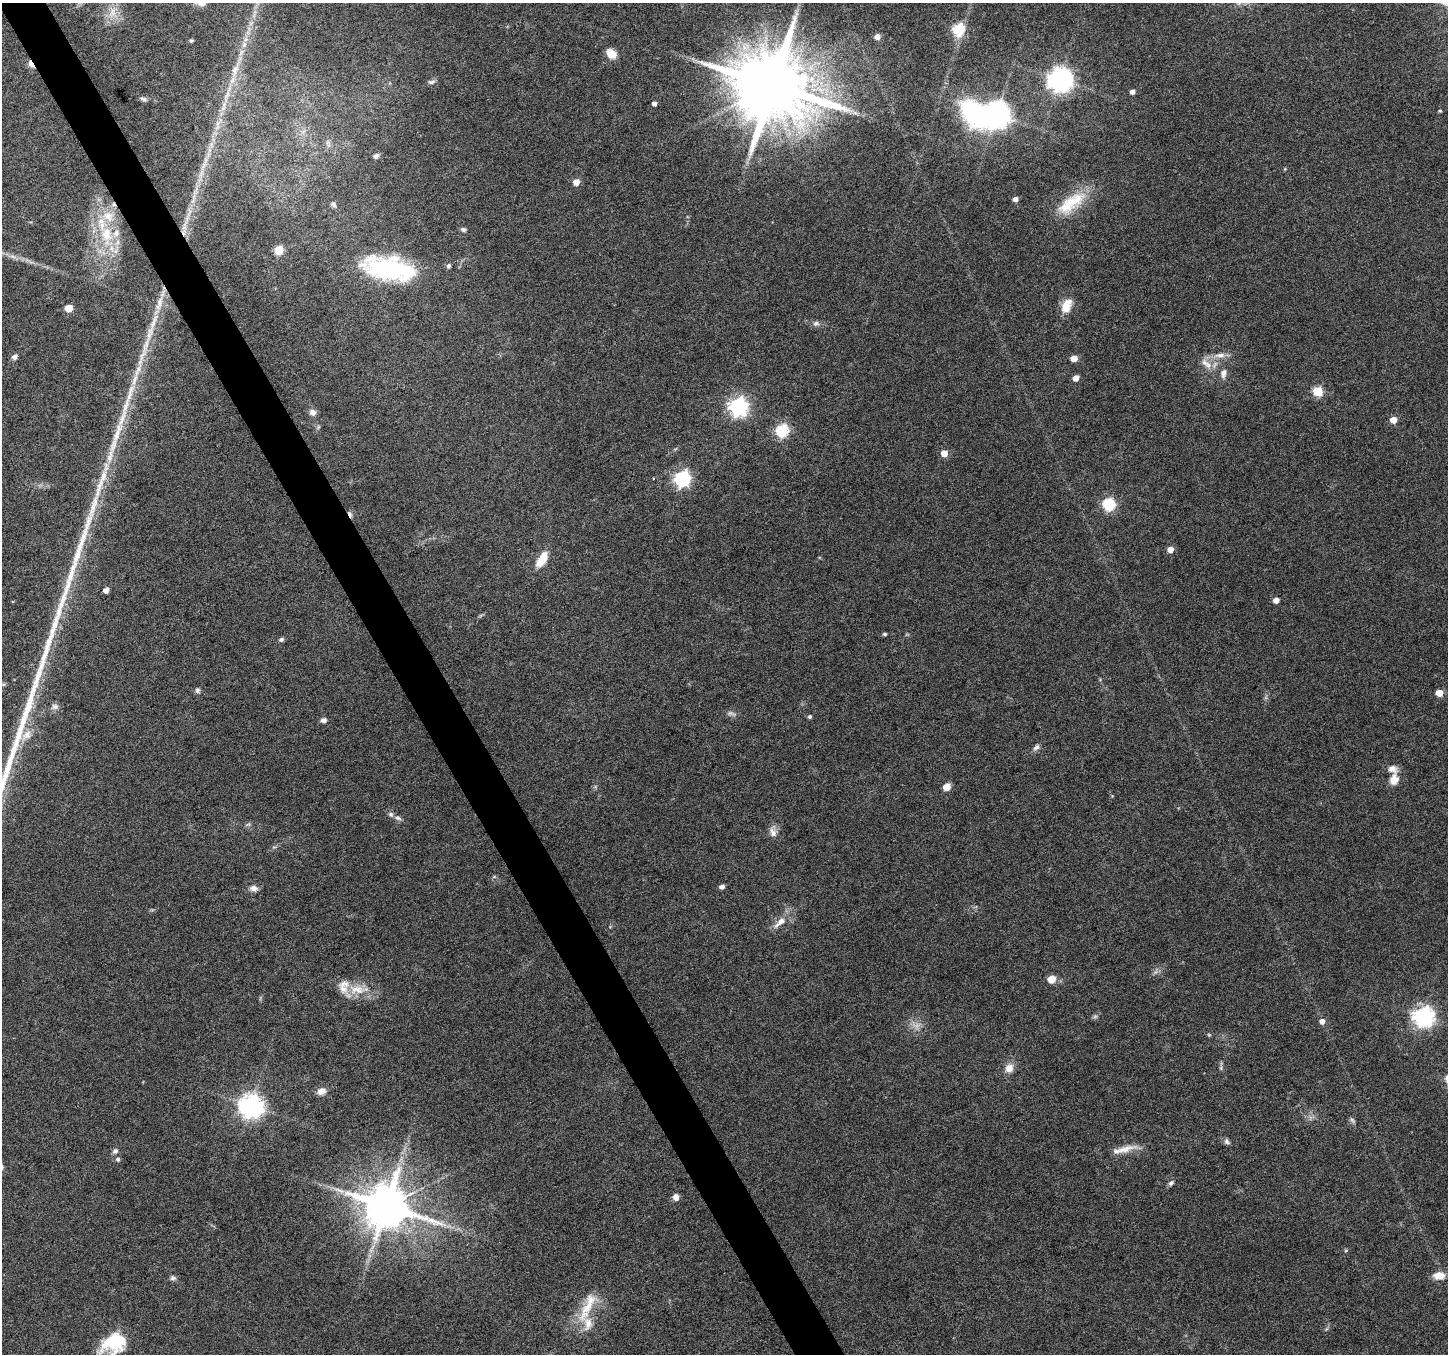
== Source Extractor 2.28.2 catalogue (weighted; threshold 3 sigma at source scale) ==
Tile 11 of 4 x 4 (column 3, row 3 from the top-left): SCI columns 2893-4338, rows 1456-2807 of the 5788 x 5675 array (HDU 1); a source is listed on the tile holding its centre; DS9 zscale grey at full resolution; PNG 1450 x 1356 px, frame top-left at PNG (2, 3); no overlay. Shown black and unused: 3% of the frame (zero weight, under 4 of 8 exposures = <1% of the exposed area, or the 3 px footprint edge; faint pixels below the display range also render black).
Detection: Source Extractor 2.28.2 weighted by HDU 2 'WHT'; one run over the whole footprint, this tile lists its part. Background 0.0485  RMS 0.0031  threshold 0.0125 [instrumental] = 3 sigma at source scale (4.09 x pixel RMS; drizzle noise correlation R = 1.36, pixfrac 0.8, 0.0396/0.0396 arcsec/px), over >= 5 px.
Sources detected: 115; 2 too faint to see at this stretch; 2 inside a brighter object's white glare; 2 cosmic-ray / hot-pixel residue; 1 long thin detection or spike segment (spike, bleed or trail) — not listed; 11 inside a brighter listed object's ellipse — not listed separately; the other 97 listed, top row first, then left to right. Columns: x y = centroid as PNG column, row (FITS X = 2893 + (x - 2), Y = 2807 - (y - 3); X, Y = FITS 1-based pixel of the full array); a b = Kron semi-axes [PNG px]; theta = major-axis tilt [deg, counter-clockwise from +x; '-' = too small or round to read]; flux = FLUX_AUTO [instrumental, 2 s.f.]
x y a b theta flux
201 3 12 7 -6 1.8
112 13 16 11 -84 3.7
958 30 6 6 - 35
877 36 6 5 - 2
191 40 5 5 - 0.4
244 44 10 6 64 1.5
611 54 13 9 -41 3.2
31 64 8 4 -56 6.4
235 70 17 9 77 3.2
1060 80 8 8 - 280
431 82 10 5 8 0.79
773 86 21 18 -8 3800
1132 92 4 4 - 1.3
227 96 25 5 72 3.3
143 99 10 5 -18 0.78
654 103 4 4 - 1
1440 111 4 4 - 0.38
855 113 7 4 -19 0.78
997 115 8 8 - 360
217 123 21 6 52 2.3
376 156 6 5 - 1.1
1285 169 5 3 - 0.25
576 182 5 5 - 2.9
194 196 40 5 75 5.6
1015 199 5 4 - 1.3
1071 203 46 18 37 12
333 204 8 6 -36 0.78
463 230 7 6 - 0.62
107 234 25 19 -74 12
279 250 5 5 - 11
449 266 6 5 - 0.73
388 269 59 25 -11 39
159 304 26 8 73 4.6
1066 306 18 11 66 4.5
68 308 5 5 - 5.3
816 323 9 7 9 1
1220 355 17 8 4 2.6
14 357 7 6 - 0.9
1074 358 5 4 - 3.9
1208 365 11 10 - 2.9
1223 373 13 7 85 1.7
1076 378 5 4 - 2.6
1317 391 5 5 - 17
738 406 7 7 - 130
313 412 8 8 - 1.5
1393 420 5 5 - 4.1
782 430 6 6 - 37
116 438 64 9 73 12
944 453 5 5 - 4.1
653 478 2 2 - 0.2
682 479 7 6 - 76
1109 504 6 6 - 40
1170 549 5 5 - 2.7
542 559 20 9 59 5.5
106 590 5 4 - 1.7
1276 600 5 4 - 2.1
885 634 5 4 - 0.49
281 639 5 5 - 0.8
197 690 7 6 - 0.73
1439 693 5 5 - 4.6
55 707 10 7 -11 1.2
731 713 14 5 -18 1
810 717 5 4 - 0.54
323 720 5 5 - 1.4
26 735 19 11 50 3.5
1036 747 10 6 35 1.1
1394 779 14 10 68 3.2
947 787 5 5 - 5.3
398 818 9 5 -16 0.87
248 824 7 4 1 0.52
773 832 16 9 -83 2
494 877 6 4 19 0.36
722 886 5 4 - 1
253 888 10 7 -1 1.6
781 921 14 8 41 2.7
1051 979 5 5 - 6.9
357 989 30 13 -3 6.8
1423 1016 7 7 - 170
1322 1021 6 6 - 1.4
1209 1035 5 4 - 0.32
1009 1068 11 9 61 2.6
1221 1068 8 4 83 0.6
321 1091 10 8 19 2
251 1106 8 8 - 260
1352 1120 10 4 -51 0.64
1227 1141 9 6 -60 0.86
1124 1149 35 8 14 4
115 1151 8 7 - 0.91
118 1159 6 6 - 0.65
1171 1183 8 6 39 0.8
676 1197 7 6 - 1.9
386 1206 13 12 - 1500
1346 1250 5 5 - 0.35
1439 1276 13 9 2 3.2
173 1278 8 6 -14 0.78
588 1307 42 13 50 8.8
113 1340 35 21 54 12
Overlapping masked pixels (flux is a lower limit): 1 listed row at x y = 31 64
Isophote crosses this tile's border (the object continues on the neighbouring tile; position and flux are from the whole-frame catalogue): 1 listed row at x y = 201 3